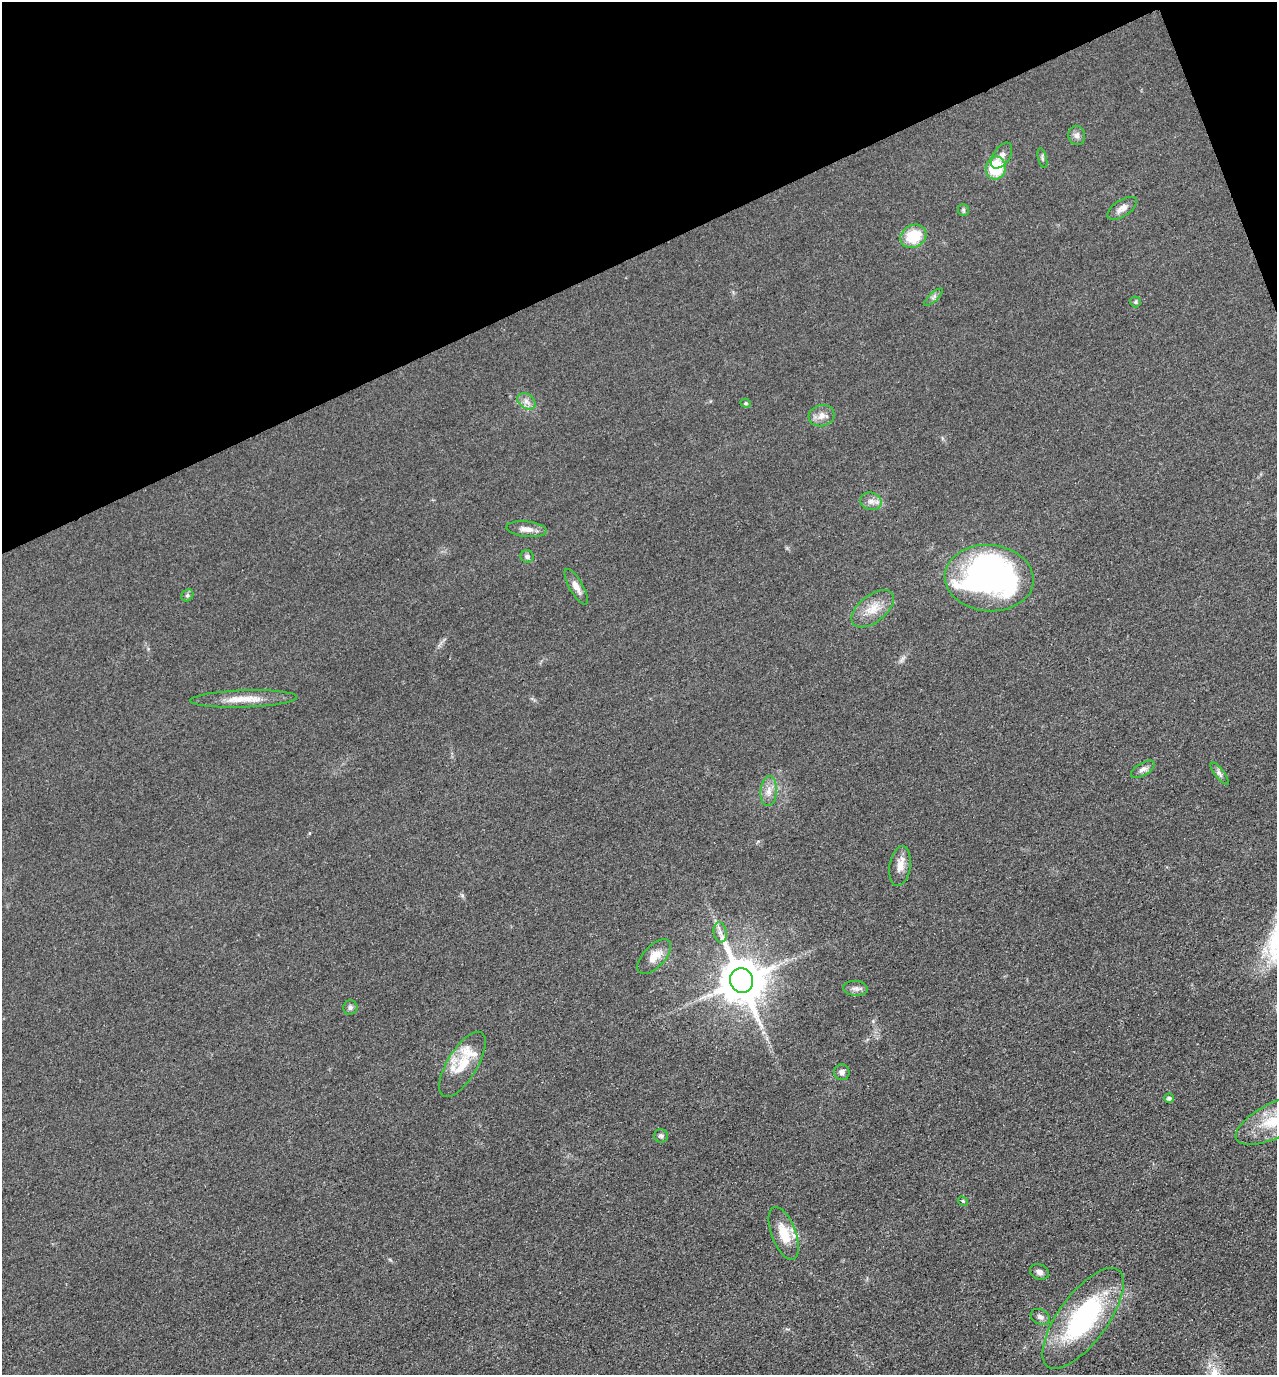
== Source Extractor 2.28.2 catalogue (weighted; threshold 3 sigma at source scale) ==
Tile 3 of 4 x 4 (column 3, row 1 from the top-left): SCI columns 2740-4014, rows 4205-5577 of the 5608 x 5664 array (HDU 1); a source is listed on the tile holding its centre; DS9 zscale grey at full resolution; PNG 1279 x 1377 px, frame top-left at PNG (2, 2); each listed source drawn as its Kron ellipse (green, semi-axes under 4 px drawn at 4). Shown black and unused: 20% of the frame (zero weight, under 3 of 4 exposures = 7% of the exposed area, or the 3 px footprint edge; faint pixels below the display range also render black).
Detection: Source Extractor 2.28.2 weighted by HDU 2 'WHT'; one run over the whole footprint, this tile lists its part. Background 0.049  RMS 0.0096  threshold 0.0433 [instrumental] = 3 sigma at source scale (4.5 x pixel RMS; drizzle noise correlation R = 1.50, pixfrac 1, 0.05/0.05 arcsec/px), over >= 5 px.
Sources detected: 43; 1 inside a brighter object's white glare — neither listed nor drawn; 3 inside a brighter listed object's ellipse — not listed separately; the other 39 listed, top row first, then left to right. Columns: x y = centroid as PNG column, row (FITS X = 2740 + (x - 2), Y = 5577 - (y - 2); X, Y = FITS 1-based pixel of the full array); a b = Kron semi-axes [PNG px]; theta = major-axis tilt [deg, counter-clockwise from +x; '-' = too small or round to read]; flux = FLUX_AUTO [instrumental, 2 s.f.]
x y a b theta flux
1077 135 9 8 - 4
1002 156 15 8 56 5.8
1042 158 10 3 -75 1.7
996 168 11 10 - 40
1122 208 17 8 32 6.6
963 210 6 5 - 1.7
913 236 13 11 29 32
934 297 12 3 41 2.2
1135 302 5 5 - 1.4
526 401 10 7 -36 5
746 403 5 4 - 1.2
822 416 13 10 15 7.6
871 501 11 8 -14 5.6
526 529 20 7 -6 7.9
527 556 7 6 - 3.2
989 578 44 33 -5 330
576 587 20 6 -60 7.8
187 595 6 5 - 1.9
873 609 25 13 39 17
244 699 53 8 2 19
1143 769 13 6 31 3.7
1219 773 14 4 -52 3
769 791 15 8 85 7.9
900 866 20 10 81 9.9
720 932 10 6 -80 4.6
654 957 21 11 47 13
741 980 12 11 - 4300
856 988 12 7 -6 4.2
350 1008 7 7 - 2.5
462 1064 37 15 59 26
842 1072 8 7 - 4.5
1169 1098 5 4 - 2.8
1275 1120 43 17 26 36
661 1136 7 6 - 2.8
963 1201 5 4 - 1.1
784 1233 28 12 -69 21
1039 1272 10 7 -19 4.3
1040 1317 10 7 -27 3.9
1083 1318 60 24 54 150
Isophote crosses this tile's border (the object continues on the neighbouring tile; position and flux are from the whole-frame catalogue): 1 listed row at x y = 1275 1120